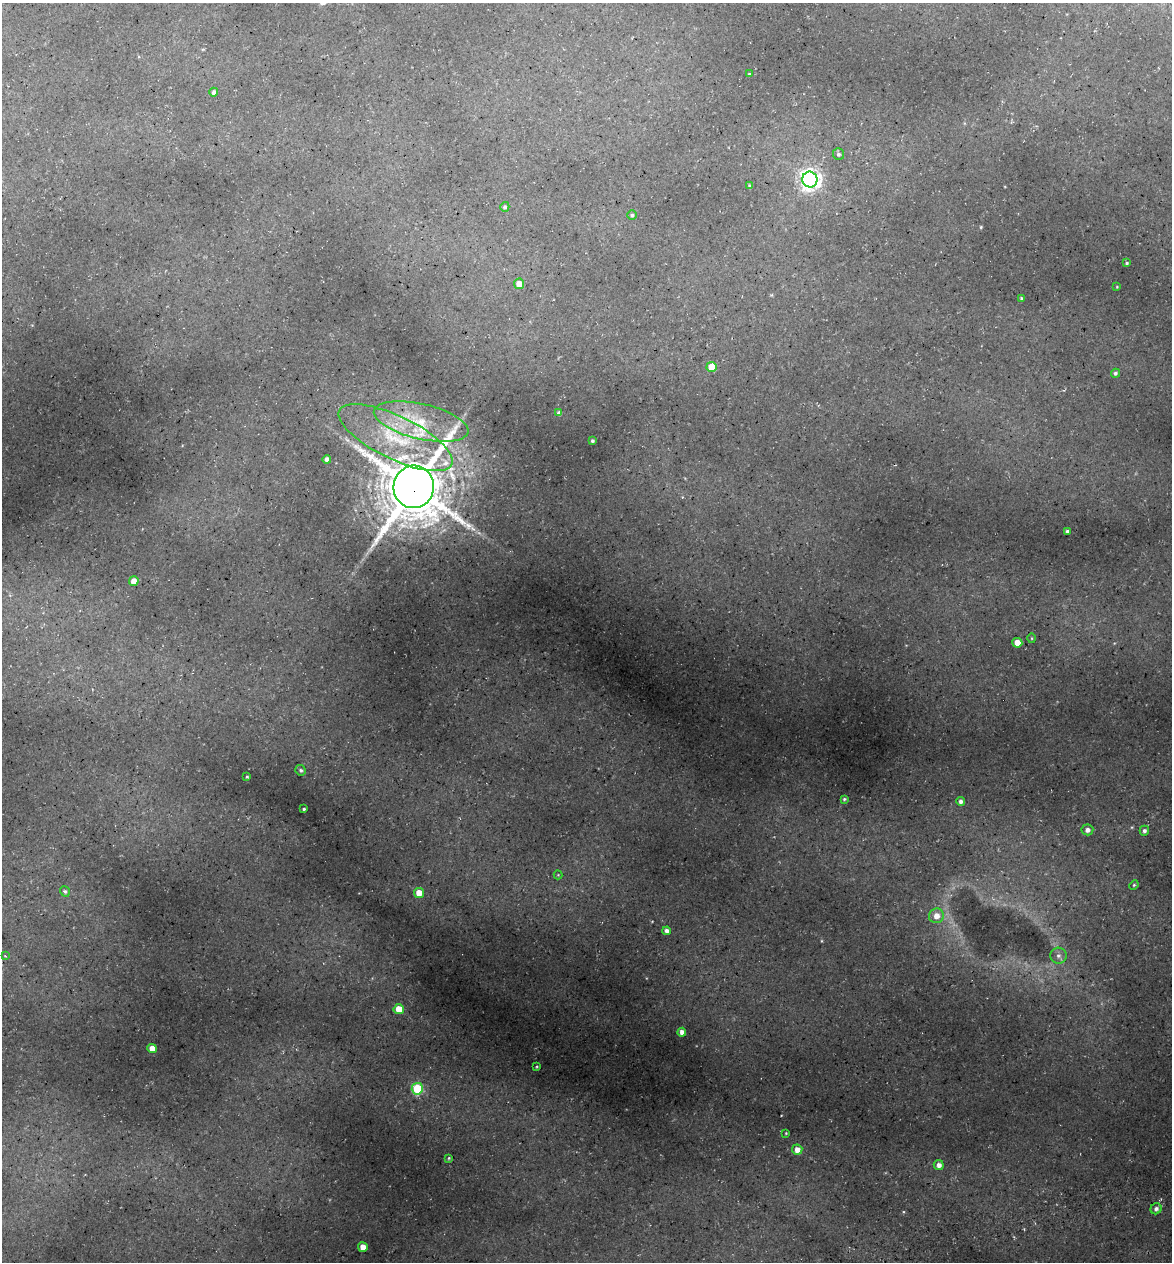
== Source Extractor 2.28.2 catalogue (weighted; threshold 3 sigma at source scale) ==
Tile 6 of 4 x 4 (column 2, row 2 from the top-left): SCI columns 1315-2484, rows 2597-3856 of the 4922 x 5194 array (HDU 1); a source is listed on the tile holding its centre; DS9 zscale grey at full resolution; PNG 1174 x 1264 px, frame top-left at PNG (2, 3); each listed source drawn as its Kron ellipse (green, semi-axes under 4 px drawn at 4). Shown black and unused: <1% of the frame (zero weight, under 3 of 5 exposures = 5% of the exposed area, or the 3 px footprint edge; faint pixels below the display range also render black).
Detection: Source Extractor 2.28.2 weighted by HDU 2 'WHT'; one run over the whole footprint, this tile lists its part. Background 0.135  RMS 0.0071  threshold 0.0321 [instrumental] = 3 sigma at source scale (4.5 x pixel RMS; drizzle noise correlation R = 1.50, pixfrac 1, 0.0396/0.0396 arcsec/px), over >= 5 px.
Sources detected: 52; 1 too faint to see at this stretch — neither listed nor drawn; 2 inside a brighter listed object's ellipse — not listed separately; the other 49 listed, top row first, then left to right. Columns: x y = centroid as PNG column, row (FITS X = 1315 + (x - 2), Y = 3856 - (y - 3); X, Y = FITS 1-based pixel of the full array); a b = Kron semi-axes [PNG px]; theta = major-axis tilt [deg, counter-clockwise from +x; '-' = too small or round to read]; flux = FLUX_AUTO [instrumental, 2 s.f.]
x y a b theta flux
749 74 3 3 - 0.84
214 92 4 4 - 2.1
838 154 6 5 - 1.8
810 179 8 7 - 430
750 186 4 3 - 1.6
505 207 5 4 - 1.7
632 215 5 5 - 1.4
1127 263 4 3 - 0.87
519 284 5 5 - 7.2
1117 287 3 3 - 0.55
1021 298 3 3 - 0.92
712 367 5 5 - 14
1115 373 4 4 - 1.5
559 413 4 4 - 1.9
421 422 48 17 -13 37
395 438 62 21 -26 59
592 441 3 3 - 1.5
327 459 4 4 - 3
414 487 21 20 - 4900
1067 531 3 3 - 1.3
134 581 5 4 - 5.9
1032 638 5 3 - 0.67
1017 643 5 5 - 10
301 770 5 5 - 1.5
247 777 3 3 - 0.87
844 799 3 3 - 0.97
961 802 4 4 - 2.3
304 809 3 3 - 1.2
1087 830 6 5 - 3.4
1144 831 5 5 - 1.9
558 875 4 4 - 0.63
1134 885 5 4 - 0.89
65 891 5 4 - 1.2
419 893 5 5 - 10
936 916 7 7 - 7
667 931 4 4 - 3
5 956 3 3 - 0.46
1058 956 8 8 - 2.9
399 1009 5 5 - 13
682 1032 4 4 - 4.1
152 1048 5 4 - 7.4
537 1066 4 2 - 0.62
417 1089 6 5 - 51
786 1133 3 3 - 0.62
797 1150 5 5 - 5.6
449 1158 4 3 - 0.74
939 1165 5 5 - 3.6
1156 1209 6 5 - 2.5
363 1247 5 5 - 7.8
Overlapping masked pixels (flux is a lower limit): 1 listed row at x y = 414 487